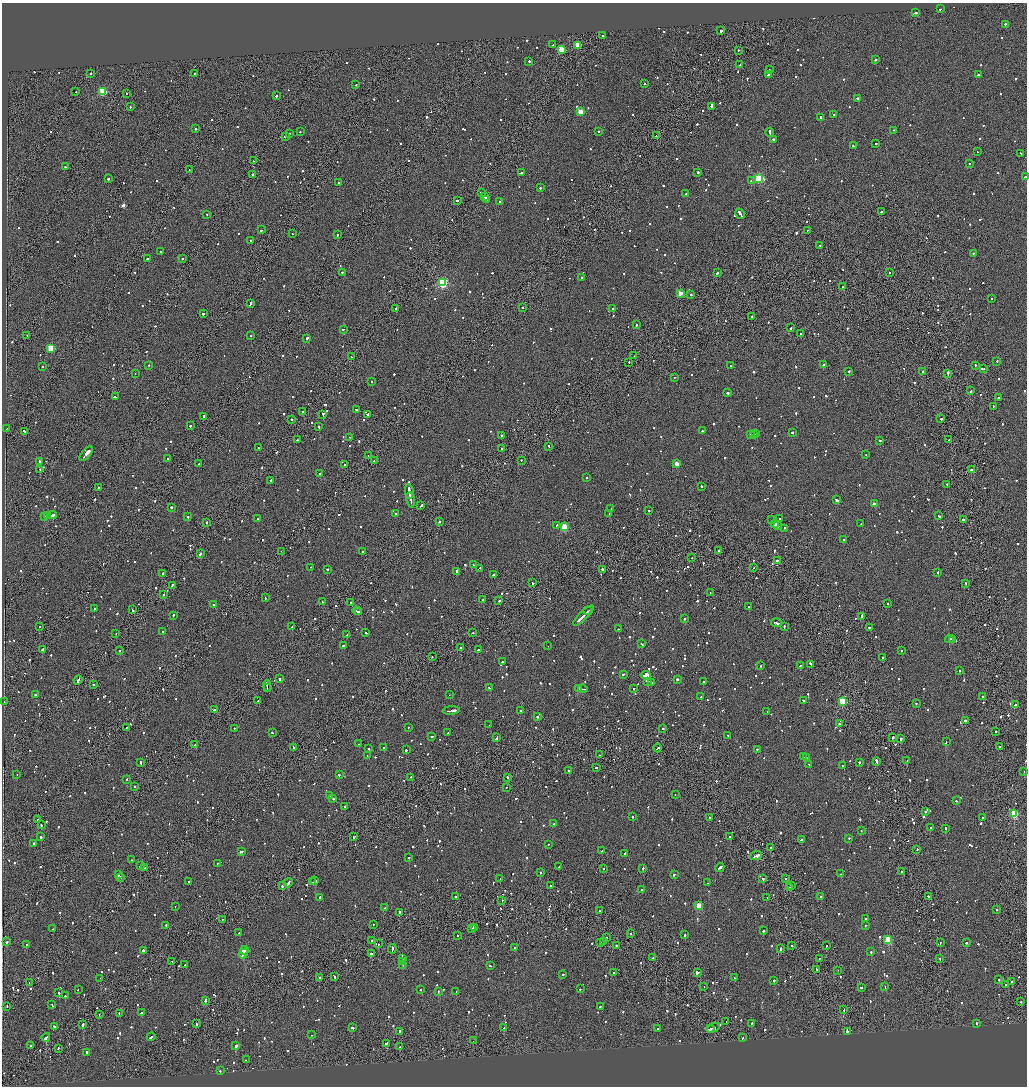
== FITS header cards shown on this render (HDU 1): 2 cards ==
NAXIS1  =                 2050
NAXIS2  =                 2168

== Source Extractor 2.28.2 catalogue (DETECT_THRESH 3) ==
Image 2050 x 2168 px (HDU 1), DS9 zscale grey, zoomed out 1/2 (1 PNG px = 2 x 2 image px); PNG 1029 x 1088 px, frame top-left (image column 2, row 2167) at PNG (2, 3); each listed source drawn as its Kron ellipse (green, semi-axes under 4 px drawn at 4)
Background -0.0733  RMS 0.067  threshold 0.2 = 3 sigma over >= 5 px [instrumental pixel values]
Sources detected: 1631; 84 cannot appear on this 1/2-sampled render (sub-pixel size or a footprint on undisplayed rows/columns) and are neither listed nor drawn; of the other 1547, the 500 brightest by FLUX_AUTO listed and drawn (1047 fainter detections omitted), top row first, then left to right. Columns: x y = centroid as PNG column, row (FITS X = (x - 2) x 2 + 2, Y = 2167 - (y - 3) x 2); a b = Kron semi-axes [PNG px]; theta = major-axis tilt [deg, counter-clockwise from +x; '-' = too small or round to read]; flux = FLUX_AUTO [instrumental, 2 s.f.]
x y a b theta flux
940 9 2 2 - 110
915 13 2 2 - 300
1005 24 2 1 - 170
721 31 3 2 - 520
603 36 2 2 - 820
553 45 4 2 - 160
578 45 3 3 - 310
561 50 3 3 - 530
738 50 2 2 - 150
875 60 2 2 - 650
529 61 2 2 - 120
740 65 3 2 - 160
769 69 2 1 - 170
91 73 2 2 - 270
195 73 2 2 - 220
768 75 3 2 - 230
978 75 2 2 - 120
645 84 2 2 - 220
356 85 2 2 - 110
76 91 2 1 - 130
103 92 3 3 - 770
126 93 2 1 - 150
276 96 2 2 - 200
857 98 2 2 - 430
711 106 2 2 - 280
130 107 2 2 - 110
580 112 3 3 - 350
834 115 2 2 - 120
820 117 3 2 - 1900
195 129 2 2 - 300
894 130 2 2 - 110
599 131 2 2 - 120
300 132 2 2 - 350
770 132 4 2 - 560
289 133 2 2 - 110
285 136 2 2 - 670
656 136 2 1 - 290
773 139 2 2 - 580
876 144 2 2 - 760
853 146 2 2 - 400
977 152 2 2 - 100
1021 153 2 2 - 110
253 161 2 1 - 170
969 163 2 2 - 190
65 167 2 2 - 140
189 170 2 1 - 100
698 172 2 2 - 310
521 173 2 2 - 520
253 174 2 2 - 160
1025 177 2 2 - 210
759 178 3 3 - 1300
108 179 2 2 - 170
751 181 2 2 - 110
339 182 2 2 - 410
540 188 2 2 - 150
481 192 2 2 - 100
686 194 2 2 - 170
485 197 2 2 - 120
457 200 3 2 - 150
487 200 2 2 - 150
499 201 2 2 - 130
881 212 3 1 - 1900
740 214 5 2 - 650
207 215 2 1 - 310
261 230 3 2 - 130
807 230 2 1 - 100
292 233 2 1 - 110
337 235 2 2 - 150
251 240 2 2 - 140
819 245 2 2 - 140
160 252 2 2 - 110
973 253 2 2 - 100
147 259 2 1 - 140
182 259 2 2 - 130
342 272 2 2 - 270
717 273 2 2 - 180
890 273 2 2 - 130
582 277 2 2 - 160
442 283 3 3 - 1700
843 286 2 2 - 140
680 293 3 2 - 200
691 295 2 2 - 140
992 298 2 2 - 120
250 304 3 2 - 390
522 307 2 2 - 500
396 308 2 2 - 130
613 308 2 2 - 170
203 313 2 2 - 620
751 316 2 2 - 220
636 325 2 2 - 200
791 328 2 2 - 140
343 329 2 2 - 200
801 334 2 2 - 210
27 335 2 1 - 99
251 335 2 2 - 660
307 338 3 2 - 260
51 348 3 3 - 570
634 356 2 1 - 110
351 357 2 1 - 240
997 361 2 2 - 100
629 362 2 1 - 100
149 365 2 2 - 110
823 365 2 2 - 590
975 365 2 2 - 230
731 366 2 2 - 130
42 367 2 2 - 220
984 368 2 2 - 98
849 371 2 2 - 140
923 371 2 2 - 220
135 373 2 1 - 100
948 374 4 1 - 460
674 377 2 1 - 150
371 381 2 2 - 120
970 391 3 2 - 250
727 393 2 2 - 460
115 397 3 2 - 300
998 398 2 2 - 240
993 407 2 1 - 170
356 410 3 2 - 260
302 412 2 2 - 170
323 414 3 2 - 360
368 414 4 2 - 1100
204 416 2 2 - 1400
291 419 2 2 - 150
941 419 2 2 - 250
190 426 2 2 - 300
319 426 2 2 - 230
7 429 3 1 - 160
25 431 3 2 - 280
702 431 2 2 - 110
792 432 2 2 - 400
750 434 2 2 - 200
754 434 2 2 - 290
756 434 2 2 - 260
501 435 2 2 - 190
350 437 2 1 - 110
297 440 2 1 - 170
949 440 2 2 - 110
880 441 2 2 - 110
549 446 2 2 - 100
258 448 2 2 - 120
502 449 2 1 - 140
86 454 9 2 49 8000
866 455 2 2 - 130
368 456 2 1 - 170
167 459 2 2 - 170
521 460 2 2 - 130
39 461 3 2 - 340
374 461 2 1 - 290
199 464 2 2 - 230
345 464 2 1 - 170
677 464 3 3 - 210
40 469 2 2 - 160
971 470 2 2 - 240
320 474 2 2 - 100
586 477 2 2 - 110
271 481 2 2 - 1800
947 484 2 1 - 170
701 486 2 2 - 240
98 487 2 1 - 340
409 491 7 2 -81 760
410 500 8 2 -81 510
836 500 3 2 - 1000
874 504 2 2 - 120
421 506 4 2 - 550
171 507 2 2 - 180
611 509 3 2 - 130
649 511 2 2 - 180
609 513 2 2 - 660
395 514 2 2 - 130
52 515 5 2 - 330
44 516 2 2 - 260
48 516 4 1 - 370
939 516 3 2 - 120
188 517 2 2 - 170
779 518 2 2 - 140
258 519 2 2 - 120
772 519 2 2 - 120
963 520 2 2 - 1000
207 522 2 1 - 370
439 522 2 2 - 140
775 524 4 2 - 3400
861 524 2 2 - 99
557 525 3 2 - 210
778 525 2 1 - 1400
564 527 4 3 - 640
784 528 2 2 - 150
844 539 2 2 - 190
718 550 3 2 - 170
281 551 2 1 - 120
362 552 2 2 - 210
200 554 3 2 - 230
692 558 2 2 - 99
777 560 3 1 - 150
473 564 2 2 - 110
311 567 2 1 - 360
480 568 4 2 - 250
754 568 2 1 - 99
327 569 2 2 - 230
602 569 2 1 - 360
456 571 3 2 - 380
938 572 2 2 - 130
163 573 2 2 - 320
493 575 3 2 - 340
532 583 2 2 - 230
966 583 2 2 - 130
172 585 3 2 - 180
710 592 2 2 - 99
163 595 2 2 - 270
265 598 2 2 - 110
482 600 3 2 - 150
499 601 4 2 - 240
322 602 2 1 - 160
351 602 2 1 - 160
888 603 2 2 - 200
214 605 3 2 - 130
749 606 2 2 - 290
94 608 2 2 - 130
133 610 3 2 - 120
357 611 5 2 - 400
588 611 4 1 - 280
359 612 2 2 - 210
173 615 3 2 - 230
583 615 13 2 44 930
862 616 4 2 - 230
685 618 2 2 - 400
776 623 5 2 - 300
40 626 2 2 - 160
292 627 2 2 - 98
784 627 4 2 - 190
869 627 2 2 - 140
618 629 2 2 - 210
163 632 3 2 - 230
116 633 2 1 - 110
366 633 2 1 - 480
473 633 2 1 - 180
347 635 2 2 - 110
949 639 4 2 - 490
953 639 2 1 - 120
642 644 3 2 - 100
343 646 2 2 - 99
548 646 2 2 - 130
461 648 2 2 - 180
42 649 3 2 - 300
478 650 2 2 - 250
119 651 2 1 - 160
901 651 2 1 - 220
432 656 2 1 - 130
883 657 2 2 - 160
502 662 3 2 - 170
810 664 4 2 - 230
761 666 2 2 - 170
800 666 2 2 - 130
959 671 2 2 - 110
623 674 2 2 - 170
646 675 5 3 - 560
280 679 3 2 - 210
677 679 2 2 - 1100
78 680 5 2 - 340
648 681 3 2 - 170
703 681 3 2 - 130
652 682 2 2 - 270
93 684 2 2 - 300
267 685 6 2 -85 490
267 688 2 1 - 270
489 688 3 2 - 240
578 688 3 2 - 250
634 688 2 2 - 130
583 689 5 1 - 300
35 695 2 2 - 150
449 695 2 1 - 420
701 697 2 2 - 120
983 697 2 2 - 140
804 700 3 2 - 350
258 701 3 2 - 230
843 701 3 3 - 910
4 702 2 2 - 320
916 703 2 2 - 120
1015 705 4 2 - 160
214 710 2 1 - 440
451 710 8 2 4 580
520 711 2 2 - 120
767 711 2 2 - 140
537 716 2 2 - 460
965 720 2 2 - 150
839 724 2 2 - 120
489 725 2 1 - 280
126 727 2 2 - 150
408 727 2 2 - 140
234 728 2 2 - 220
662 728 2 2 - 110
996 731 2 1 - 390
272 733 2 2 - 120
448 733 2 2 - 120
728 735 2 2 - 110
432 736 2 2 - 110
893 737 2 2 - 240
497 738 4 2 - 210
901 739 2 2 - 700
946 742 3 2 - 550
359 744 2 2 - 110
194 745 3 2 - 150
294 747 3 2 - 170
384 747 2 2 - 430
1000 747 2 1 - 140
657 748 4 2 - 260
369 749 2 2 - 160
757 749 2 2 - 120
406 750 2 2 - 150
367 755 2 2 - 110
600 755 2 2 - 170
803 757 2 2 - 120
807 758 2 2 - 120
907 760 2 1 - 510
859 762 2 2 - 220
877 762 4 1 - 500
141 763 3 2 - 140
809 764 2 2 - 150
843 765 2 2 - 130
596 767 2 2 - 130
568 770 2 2 - 150
1024 772 2 1 - 320
17 774 2 1 - 240
339 775 2 2 - 160
411 777 2 2 - 110
507 777 3 2 - 160
127 779 2 2 - 98
135 787 2 2 - 110
506 787 2 1 - 120
675 794 2 2 - 110
329 796 2 2 - 310
333 798 2 2 - 140
956 801 2 2 - 110
345 807 2 2 - 940
925 812 2 2 - 200
1014 814 3 3 - 900
632 817 2 2 - 250
709 818 2 1 - 150
983 818 2 2 - 120
38 820 2 2 - 120
554 824 2 2 - 120
41 825 2 2 - 160
931 828 2 2 - 260
946 828 2 2 - 170
861 830 2 2 - 150
730 836 2 2 - 1300
41 837 2 2 - 280
353 837 2 2 - 140
849 838 2 2 - 270
801 840 2 2 - 180
34 843 2 2 - 520
548 844 2 2 - 110
770 847 2 1 - 150
602 850 2 2 - 270
917 850 2 2 - 240
241 852 3 2 - 160
625 854 3 2 - 120
756 856 6 2 21 460
409 857 2 2 - 380
132 860 2 2 - 230
217 863 2 2 - 99
140 866 2 2 - 110
559 867 2 2 - 110
720 867 5 2 - 320
145 868 2 2 - 130
603 868 2 2 - 240
643 868 2 2 - 130
902 871 2 2 - 340
540 872 2 2 - 270
674 874 3 2 - 170
841 874 2 2 - 400
118 875 2 2 - 220
120 877 2 2 - 590
785 878 2 2 - 150
500 879 2 2 - 120
763 879 2 2 - 230
189 881 2 2 - 140
315 881 2 2 - 610
313 882 2 1 - 530
288 883 5 2 - 510
707 883 2 2 - 150
550 885 2 2 - 180
791 885 2 1 - 160
282 886 2 2 - 680
790 887 2 2 - 160
641 889 2 2 - 270
456 896 2 2 - 120
821 896 2 2 - 240
929 896 3 2 - 210
320 897 2 2 - 370
767 897 2 1 - 110
502 900 2 1 - 620
699 905 3 3 - 420
175 906 2 2 - 270
385 908 2 1 - 140
997 910 2 2 - 100
600 911 2 2 - 150
399 912 2 2 - 310
866 918 2 1 - 120
222 919 2 1 - 190
374 924 2 1 - 190
166 925 2 2 - 340
865 925 2 1 - 120
474 927 3 2 - 130
53 929 2 1 - 190
472 929 2 2 - 360
763 931 2 2 - 160
239 933 2 2 - 150
630 934 2 1 - 110
458 935 2 2 - 240
685 935 2 2 - 190
607 937 2 1 - 100
888 940 3 3 - 830
372 941 2 1 - 250
7 942 2 2 - 170
600 942 2 2 - 180
604 942 2 2 - 230
940 942 2 2 - 120
966 942 2 2 - 200
378 944 2 1 - 200
27 945 2 2 - 120
616 945 2 2 - 320
826 945 2 2 - 100
792 946 2 2 - 170
514 947 3 2 - 150
392 949 5 2 - 280
781 949 3 2 - 160
143 950 2 2 - 250
245 950 4 3 - 1000
871 952 2 2 - 120
243 954 5 2 - 480
372 954 4 2 - 970
653 958 2 1 - 99
819 958 2 1 - 100
940 958 2 2 - 120
403 959 2 2 - 170
172 961 2 1 - 210
403 961 2 2 - 650
403 964 2 2 - 170
185 965 2 2 - 110
490 966 2 2 - 130
817 969 3 1 - 170
838 970 2 1 - 140
698 972 3 2 - 150
614 973 3 2 - 180
563 974 2 2 - 140
334 976 3 2 - 240
100 978 2 1 - 230
319 978 3 2 - 170
734 978 2 2 - 180
774 980 2 2 - 320
999 980 2 2 - 270
1012 982 2 2 - 250
29 983 2 1 - 260
1006 984 2 2 - 140
704 986 2 1 - 170
861 987 2 2 - 150
885 987 2 2 - 110
78 989 2 2 - 170
580 989 2 2 - 120
421 990 2 2 - 120
438 991 2 2 - 110
456 991 2 2 - 130
59 992 2 2 - 440
65 996 2 2 - 120
205 1001 3 2 - 350
1021 1001 2 2 - 170
52 1005 3 2 - 130
7 1006 2 1 - 100
600 1006 2 2 - 120
844 1010 2 1 - 180
119 1013 3 2 - 100
141 1013 2 2 - 170
99 1014 2 1 - 200
726 1022 2 2 - 280
752 1023 2 2 - 100
976 1023 2 2 - 100
83 1024 3 2 - 550
196 1024 2 2 - 770
55 1026 2 2 - 200
353 1027 3 2 - 340
504 1028 3 2 - 120
713 1028 7 2 23 510
657 1029 2 1 - 200
711 1029 4 2 - 460
399 1031 3 2 - 210
847 1031 3 2 - 1100
311 1035 2 2 - 290
46 1037 4 2 - 300
151 1037 4 2 - 260
743 1038 2 2 - 98
473 1041 2 1 - 220
386 1043 3 2 - 190
31 1046 2 1 - 180
236 1046 2 2 - 1200
400 1047 3 2 - 420
58 1048 2 1 - 99
86 1052 2 2 - 190
246 1060 2 2 - 180
220 1071 2 2 - 170
At the frame edge (FLAGS 8, measured only in part): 1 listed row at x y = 1025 177
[1047 fainter detections neither listed nor drawn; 84 sub-pixel or undisplayed-footprint detections neither listed nor drawn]